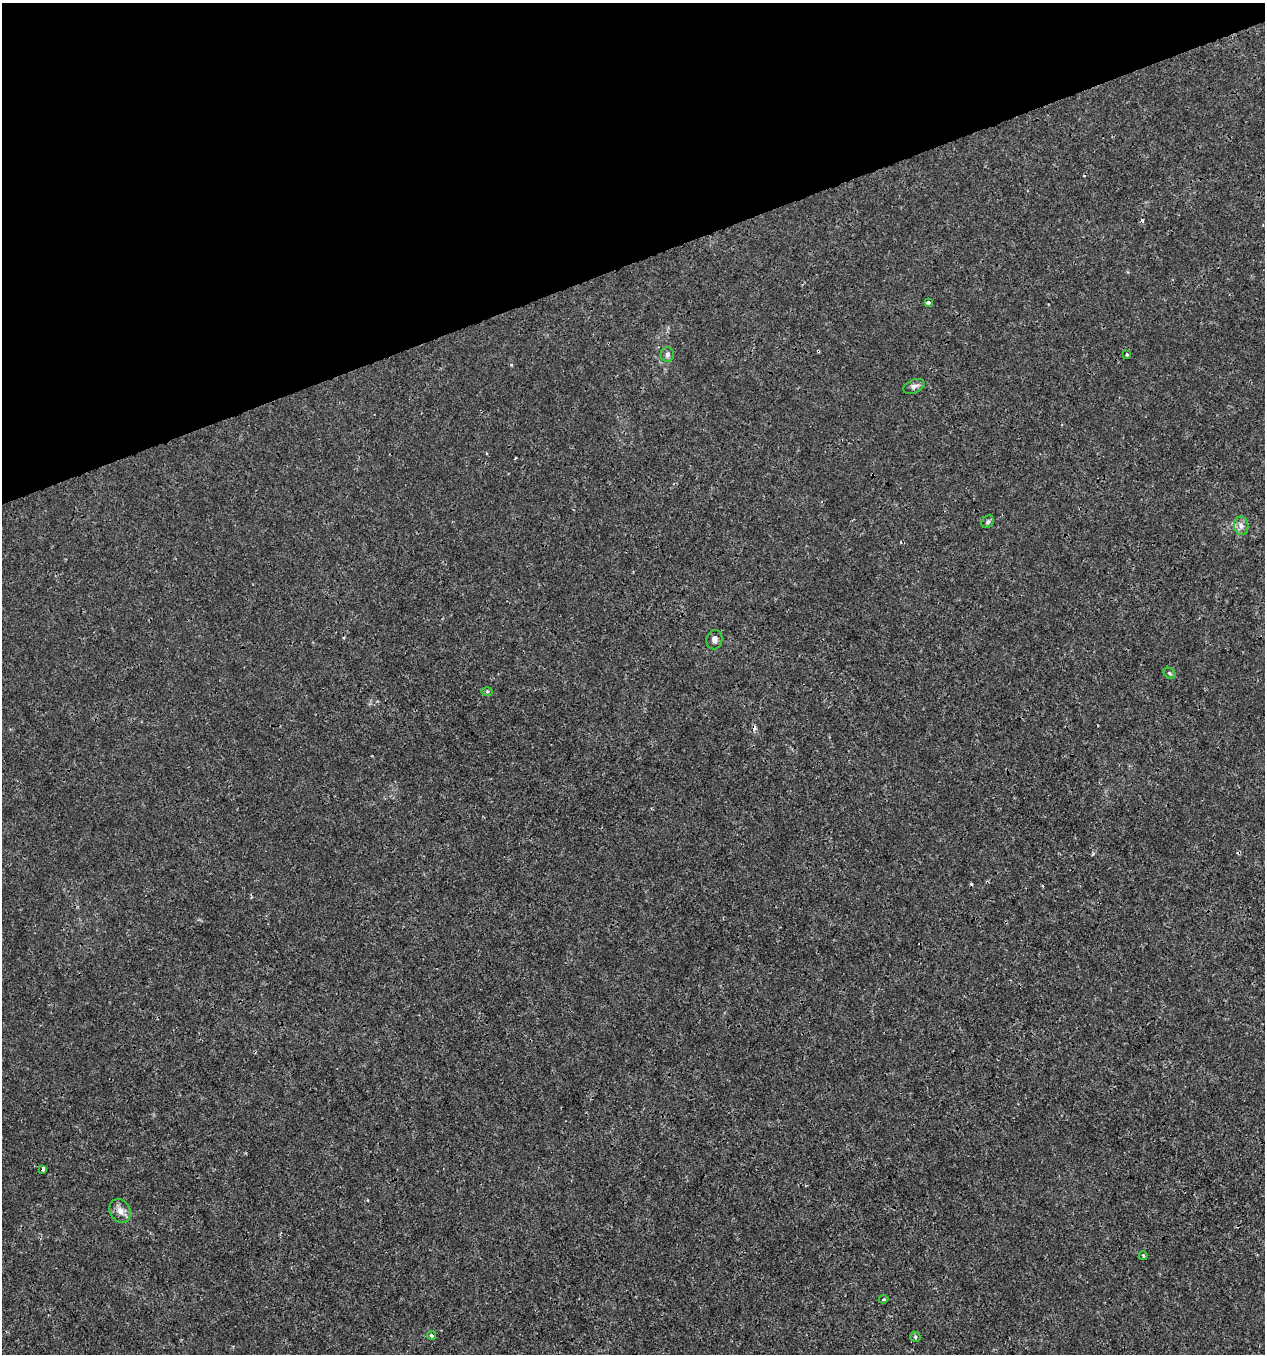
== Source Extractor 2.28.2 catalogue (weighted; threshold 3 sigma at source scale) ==
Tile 3 of 4 x 4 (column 3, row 1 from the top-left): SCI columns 2645-3907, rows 4055-5406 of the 5236 x 5408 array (HDU 1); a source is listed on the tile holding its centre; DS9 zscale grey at full resolution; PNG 1267 x 1356 px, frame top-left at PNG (2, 3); each listed source drawn as its Kron ellipse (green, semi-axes under 4 px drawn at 4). Shown black and unused: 19% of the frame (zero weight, under 3 of 4 exposures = <1% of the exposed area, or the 3 px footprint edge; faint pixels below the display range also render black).
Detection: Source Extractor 2.28.2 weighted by HDU 2 'WHT'; one run over the whole footprint, this tile lists its part. Background 6.55e-04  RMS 8.6e-04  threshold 0.00388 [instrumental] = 3 sigma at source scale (4.5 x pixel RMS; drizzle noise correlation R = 1.50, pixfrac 1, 0.0396/0.0396 arcsec/px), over >= 5 px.
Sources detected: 20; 5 cosmic-ray / hot-pixel residue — neither listed nor drawn; the other 15 listed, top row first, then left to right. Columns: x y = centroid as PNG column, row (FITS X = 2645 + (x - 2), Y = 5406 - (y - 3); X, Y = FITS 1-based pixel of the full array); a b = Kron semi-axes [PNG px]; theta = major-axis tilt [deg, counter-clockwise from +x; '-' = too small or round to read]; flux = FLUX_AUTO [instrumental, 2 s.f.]
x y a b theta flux
928 302 4 3 - 0.37
1127 354 3 2 - 0.095
667 355 7 7 - 0.22
914 386 11 6 21 0.32
988 522 7 5 46 0.2
1241 526 9 7 -83 0.42
714 640 9 8 - 0.41
1169 673 6 5 - 0.13
487 692 6 4 1 0.15
42 1169 4 3 - 0.79
120 1211 13 9 -60 0.66
1143 1256 4 3 - 0.1
884 1299 5 3 - 0.13
431 1335 4 4 - 0.28
915 1337 5 5 - 0.18
Overlapping masked pixels (flux is a lower limit): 2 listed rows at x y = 42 1169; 431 1335